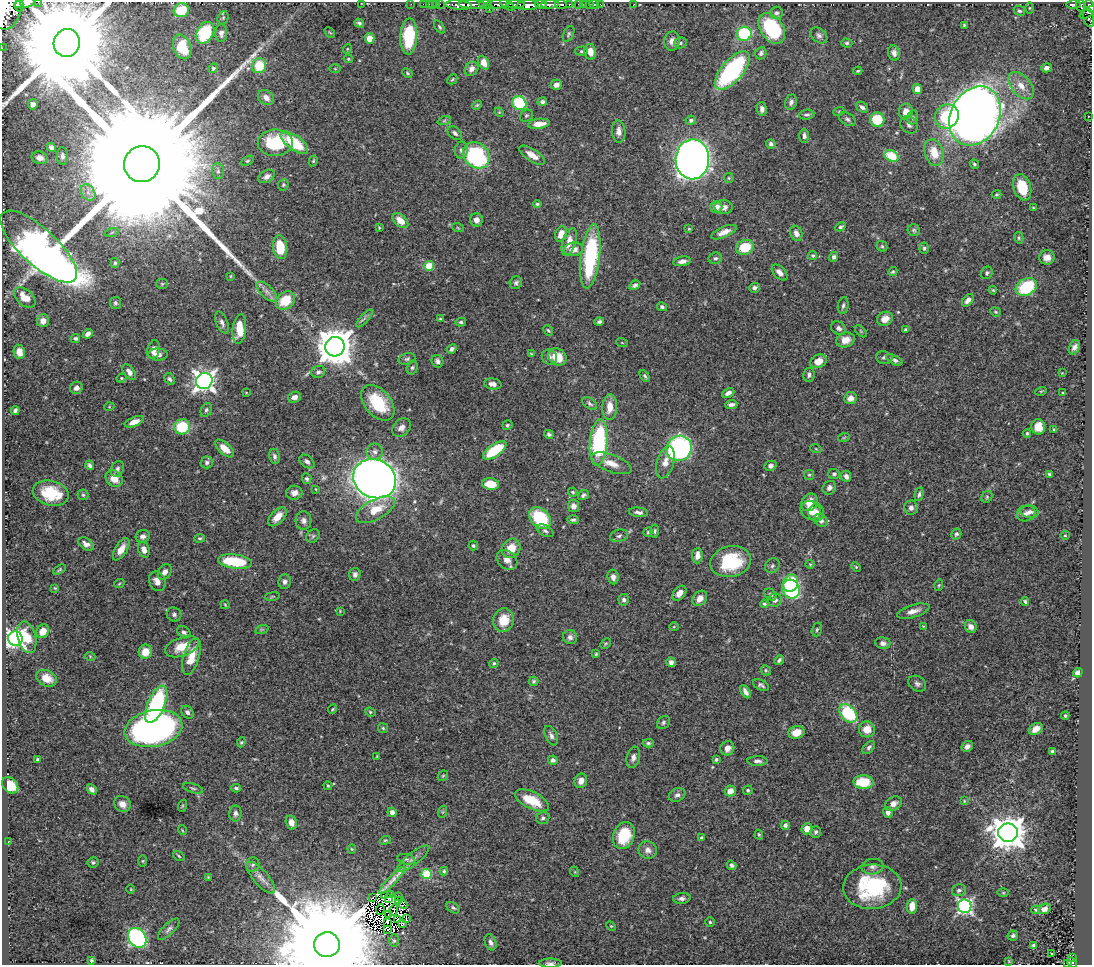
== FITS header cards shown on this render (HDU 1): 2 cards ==
NAXIS1  =                 1090
NAXIS2  =                  963

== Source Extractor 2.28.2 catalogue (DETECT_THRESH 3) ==
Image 1090 x 963 px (HDU 1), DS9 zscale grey, 1 PNG px = 1 image px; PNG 1094 x 967 px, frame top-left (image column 1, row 963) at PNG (2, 2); each listed source drawn as its Kron ellipse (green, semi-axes under 4 px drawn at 4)
Background 0.436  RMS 0.014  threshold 0.0412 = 3 sigma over >= 5 px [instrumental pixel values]
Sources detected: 487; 19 with non-positive FLUX_AUTO (blend fragments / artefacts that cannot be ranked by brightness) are neither listed nor drawn; the other 468 listed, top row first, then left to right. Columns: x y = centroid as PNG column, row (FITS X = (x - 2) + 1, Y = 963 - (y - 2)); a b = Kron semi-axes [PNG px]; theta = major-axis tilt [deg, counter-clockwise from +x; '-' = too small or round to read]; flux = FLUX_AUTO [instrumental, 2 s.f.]
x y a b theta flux
38 2 2 2 - 24
25 3 10 4 12 890
362 3 3 2 - 0.59
411 4 2 2 - 6.6
423 4 2 2 - 6.5
429 4 2 2 - 8
433 4 3 2 - 4.8
436 4 2 2 - 11
440 4 2 2 - 7.8
497 4 13 4 9 390
515 4 9 3 1 210
561 4 6 3 -3 140
569 4 3 3 - 93
579 4 3 3 - 25
583 4 2 2 - 4.3
589 4 2 2 - 5.4
594 4 5 3 - 0.71
600 4 2 2 - 5.3
634 4 2 2 - 0.51
1073 4 7 3 0 110
19 5 7 4 88 460
459 5 13 4 -5 660
472 5 13 3 -1 560
485 5 6 3 -4 53
507 5 8 4 -33 230
528 5 11 5 2 1300
541 5 6 3 -13 290
550 5 9 4 3 480
1081 6 7 4 -68 160
1090 6 7 3 -72 170
1030 8 5 4 - 0.88
489 9 2 2 - 13
7 10 19 14 74 3200
181 10 8 7 - 32
1019 11 6 5 - 1.7
776 13 6 6 - 2.4
1087 13 9 4 33 77
1089 17 10 5 -77 140
223 18 7 5 68 1.6
359 23 5 4 - 2
964 25 3 3 - 0.98
440 27 7 4 -54 1.6
772 28 17 11 -55 85
330 32 6 3 -44 0.92
205 33 12 8 59 54
221 33 9 6 86 3.7
568 34 9 5 64 1.9
744 34 7 7 - 62
819 35 9 6 -40 3.1
409 36 18 8 87 55
370 38 5 5 - 8.9
672 41 9 7 81 6
67 43 14 13 - 43000
680 43 6 5 - 2.2
847 43 6 4 -1 1.8
182 47 13 8 -67 26
2 48 2 2 - 4.8
347 49 5 3 - 0.81
581 51 6 4 2 1.5
590 52 8 6 -77 10
761 53 6 5 - 2.2
894 53 8 6 -74 3.8
348 59 5 4 - 1
484 63 7 5 -67 6.5
259 66 7 7 - 27
213 68 5 4 - 1.4
1046 68 5 4 - 3.4
335 69 6 4 -1 1
472 69 8 6 50 4.6
732 70 23 10 50 140
858 71 4 3 - 1.2
407 73 5 3 - 1.1
452 79 6 3 45 1
556 85 6 5 - 4.9
1021 86 16 9 -49 11
917 89 5 4 - 9.3
266 98 8 7 - 5.7
542 102 5 4 - 2.6
791 102 8 6 74 2.8
519 103 7 6 - 61
33 104 5 4 - 4
477 105 5 3 - 1
862 107 6 5 - 2.9
762 109 7 5 -81 4
839 111 5 3 - 0.93
906 111 8 7 - 8.6
499 112 5 4 - 0.94
807 115 7 5 5 2.1
526 116 7 5 36 1.7
947 116 12 11 - 50
975 116 31 24 62 1500
1088 116 2 2 - 0.84
913 117 7 5 72 2
847 119 9 6 -32 2.6
691 120 5 4 - 2
877 120 7 7 - 30
444 121 7 4 19 1.5
539 124 11 5 7 11
909 125 9 7 -46 3.6
619 132 11 6 -84 5.5
455 133 8 5 -42 2.6
804 136 7 4 -89 3
275 143 17 13 1 46
294 143 16 7 -36 40
771 144 5 4 - 2.4
51 147 4 4 - 3.1
461 150 8 6 81 3.2
934 152 14 9 -73 20
476 155 14 12 -42 130
532 155 14 6 -33 9.4
62 156 9 5 -85 3.1
891 156 7 5 -26 34
40 158 8 6 -16 4.7
692 159 20 17 87 1400
247 161 7 4 31 1.2
313 161 5 3 - 1.1
142 164 18 18 - 120000
974 164 5 4 - 1.3
218 171 8 5 -82 2.6
267 176 8 6 30 4.1
729 178 5 4 - 1.2
283 185 5 5 - 1.3
1022 187 13 8 -73 23
88 192 9 6 -55 4.9
996 195 5 3 - 1.1
537 204 4 4 - 1.1
716 207 6 5 - 8.2
724 207 9 7 -1 5.1
1033 208 3 2 - 0.79
476 220 6 6 - 6.8
400 221 9 6 -42 11
841 227 5 4 - 1.8
379 228 4 3 - 0.85
458 228 6 3 -19 0.96
689 229 4 3 - 0.82
914 230 6 6 - 1.7
112 232 7 4 19 1.5
724 232 13 5 23 7.1
796 233 8 6 -67 5.2
561 234 8 6 72 10
1019 238 6 4 -77 1.4
569 242 14 6 72 11
882 246 6 5 - 1.3
39 247 49 18 -43 1200
280 247 12 7 -83 25
745 247 9 7 21 32
924 248 6 4 87 1.7
574 249 9 6 7 7.6
590 256 32 9 83 97
813 256 4 4 - 1.8
834 257 5 4 - 2.6
1047 257 8 7 - 6.4
715 258 7 6 - 2.2
682 261 9 5 10 4.5
115 263 5 4 - 1.5
429 266 5 5 - 33
780 272 9 5 -45 5.5
893 272 5 4 - 1.1
987 273 6 5 - 2.1
230 276 3 2 - 0.81
516 283 7 6 - 2.3
162 284 5 5 - 1.3
635 285 6 4 30 2.2
1026 287 11 8 30 51
755 288 5 5 - 3.2
993 290 4 3 - 1
267 291 13 6 -43 4.9
25 297 12 8 -41 13
968 300 7 4 50 4.6
285 301 10 8 40 25
115 303 6 5 - 2
843 306 9 5 80 2.4
662 307 5 4 - 1.8
995 312 5 4 - 1.2
364 318 11 3 48 2.3
440 319 4 3 - 1.1
885 319 8 6 30 8.9
43 321 6 6 - 5.2
222 322 11 6 -67 3.6
461 322 5 4 - 1.6
599 322 5 3 - 2
839 328 8 6 -37 3.2
239 329 15 6 83 22
548 330 5 4 - 1.4
906 330 4 3 - 1.7
861 331 7 3 -45 0.95
88 334 5 4 - 4.4
75 338 5 4 - 1.8
845 340 9 7 20 9.4
622 343 6 4 -19 1.1
335 347 10 9 - 2500
1074 347 7 5 62 3.7
452 349 5 4 - 3.1
153 350 9 6 75 5.8
19 352 7 5 -80 6.9
158 354 9 6 -1 5.5
531 354 3 3 - 0.81
549 357 8 7 - 3.5
557 357 9 8 - 19
884 357 8 6 -9 2.7
407 359 8 5 15 2.2
894 360 9 4 -27 2.7
437 361 6 5 - 2.9
819 361 9 6 28 8.7
412 368 7 5 73 1.8
129 372 9 5 -52 4.5
318 372 7 6 - 3.1
1062 373 3 3 - 0.58
809 375 7 5 80 2.8
645 376 6 4 -59 1.6
121 378 5 4 - 1.1
170 379 6 4 -56 2
204 381 8 8 - 600
493 384 9 5 -8 4.4
76 388 6 6 - 3.7
1041 391 5 3 - 0.87
246 392 4 2 - 0.64
728 393 6 4 26 4.1
1063 393 3 2 - 0.67
294 397 7 5 17 4.3
850 398 6 6 - 5.6
378 403 20 13 -50 42
590 404 8 5 -34 2.2
731 404 6 3 6 3.2
109 407 5 3 - 0.75
610 407 13 7 86 12
15 410 4 3 - 2.1
206 410 7 5 63 2.1
134 422 10 4 22 8.5
507 425 5 4 - 1.4
182 427 8 7 - 37
1038 427 7 7 - 11
401 428 10 8 42 5.1
1054 429 3 3 - 1
1027 433 4 3 - 1.3
549 434 5 4 - 2.1
844 437 6 3 20 0.97
599 443 23 9 85 110
225 448 11 6 -42 11
679 448 13 12 - 180
816 449 6 3 -19 0.88
495 450 14 6 34 46
375 452 8 8 - 4.4
274 456 8 5 -81 2.4
307 461 8 5 -40 2.9
207 462 6 6 - 2.5
665 462 16 8 73 8.9
611 463 21 8 -20 12
90 465 5 3 - 2.2
770 466 6 5 - 3.1
117 469 8 6 60 2.7
834 474 6 5 - 2.2
1049 474 4 3 - 1.4
809 475 5 5 - 1.4
846 476 6 5 - 3.5
114 478 9 7 -43 10
307 479 5 4 - 2
375 479 22 19 -26 960
491 484 8 6 -8 18
829 488 7 6 - 3.6
316 489 4 3 - 0.68
573 492 5 4 - 1.3
51 493 18 12 -14 35
294 493 8 7 - 4.8
919 494 7 4 78 2
83 495 5 5 - 1.5
583 495 6 4 37 2.1
987 497 6 5 - 1.6
809 502 9 7 57 11
574 506 6 5 - 4.8
911 508 7 6 - 3.8
375 510 21 10 28 21
811 510 10 9 - 12
638 512 9 5 -6 3.3
1030 512 9 6 -10 3.2
816 513 9 8 - 6.4
1026 514 9 7 19 4.1
277 517 11 6 47 12
540 518 13 9 -45 53
573 520 6 4 -1 1.8
821 520 7 5 -37 3.7
304 521 9 8 - 4.2
545 531 9 5 -29 2.7
655 531 6 4 84 1.6
648 532 4 4 - 1.3
956 534 5 4 - 1.9
1065 535 4 4 - 0.93
143 536 7 6 - 3.9
313 536 7 6 - 1.9
619 536 9 6 17 3.1
200 538 5 4 - 1.5
86 544 9 5 -33 5.6
473 545 5 4 - 1.7
511 548 10 8 54 15
121 549 12 6 58 8.1
144 550 8 5 -71 5.9
697 556 8 5 86 7
507 560 11 8 -41 7
235 562 17 7 -7 48
731 562 20 15 11 58
810 564 4 4 - 1.1
772 566 8 6 48 2.2
856 567 5 4 - 1.1
60 570 7 4 32 1.2
165 572 8 6 55 4.2
355 574 6 5 - 2.6
613 577 7 5 -82 4
157 581 10 8 -68 6.7
285 582 7 6 - 2.9
791 583 9 7 67 40
119 584 5 3 - 0.86
939 585 6 4 73 1.2
55 588 4 3 - 0.85
791 589 10 8 -53 99
679 593 8 5 49 6.5
771 595 7 5 -46 1.8
272 596 7 3 9 1
700 598 8 6 50 8.4
624 600 6 5 - 2.7
775 600 7 6 - 3.5
1025 602 4 3 - 1.5
764 604 4 3 - 1.2
225 605 4 3 - 0.91
340 611 4 3 - 0.74
913 611 17 6 16 6.9
174 614 7 7 - 2.4
503 620 12 10 75 18
923 626 4 3 - 0.8
674 627 4 3 - 0.78
971 627 6 6 - 6
262 629 7 4 18 1.2
817 629 7 5 73 1.7
43 631 7 6 - 8.5
184 632 7 5 -32 2.6
27 637 16 9 -75 21
570 637 7 7 - 3.6
15 639 7 7 - 430
883 643 7 6 - 3.5
606 644 6 4 45 1.1
182 647 18 9 20 17
145 652 7 6 - 13
596 654 4 4 - 1.2
90 656 5 3 - 0.85
192 656 19 8 74 18
779 660 5 3 - 2
671 662 5 4 - 3.6
494 663 5 4 - 1.6
766 670 5 4 - 1.3
1078 673 5 4 - 4.3
47 678 10 8 -26 11
534 681 5 5 - 1.7
917 684 9 7 -31 3
761 685 8 5 -25 2.3
745 692 7 4 -61 3.5
156 704 20 8 67 100
333 709 5 3 - 1.1
187 712 7 5 -48 2.9
370 712 5 4 - 1.2
848 713 11 7 -45 64
1065 716 4 4 - 1.4
663 722 7 6 - 2
383 728 5 4 - 1.2
153 729 29 18 11 380
867 729 8 8 - 12
1036 729 7 5 29 7.9
796 732 8 6 15 12
551 736 10 5 -64 3.4
241 742 5 4 - 1.1
648 743 5 4 - 1.7
967 746 6 5 - 4
869 747 8 5 48 2.4
727 748 7 6 - 7.3
1052 751 4 3 - 1.9
377 756 4 4 - 0.91
633 757 11 6 77 3.8
37 759 3 3 - 1.3
716 759 4 3 - 1.4
553 760 5 4 - 2.3
757 761 10 5 -1 3.2
443 776 6 4 44 1.3
581 781 7 6 - 5.4
863 782 10 7 -2 32
10 785 9 7 -45 22
328 786 4 3 - 0.99
193 788 10 4 -17 2.1
236 788 5 3 - 1.7
92 789 6 4 -45 3.4
748 790 5 4 - 1.4
730 791 5 5 - 8
677 795 8 6 24 3.1
532 800 18 8 -26 27
964 801 4 3 - 0.82
122 804 9 7 -42 6.3
893 804 9 6 33 4.7
182 806 6 4 71 1.1
392 812 4 4 - 4.6
442 812 6 4 71 1.3
888 812 5 5 - 4
235 813 8 6 -87 3
543 818 6 6 - 2.3
291 823 7 5 -75 6.9
785 825 4 4 - 2.6
807 829 6 5 - 9.4
182 830 5 3 - 0.76
816 832 6 5 - 1.9
1008 833 10 9 - 1700
759 835 5 3 - 1.2
624 836 14 10 69 39
701 838 4 3 - 1.6
385 840 5 4 - 1.2
8 841 3 3 - 0.91
352 849 4 4 - 0.94
648 850 9 8 - 5
179 856 6 4 -38 1.3
406 859 9 5 -13 2.3
413 859 20 6 38 6
143 861 5 3 - 0.85
93 862 5 5 - 1.5
253 865 7 6 - 2.4
731 865 5 4 - 2.4
873 867 11 7 6 4.2
444 871 4 4 - 1.9
575 872 5 3 - 0.76
427 874 5 5 - 59
208 877 4 3 - 0.82
261 878 20 7 -49 7.3
392 880 18 3 47 6.2
872 887 29 22 4 85
131 889 5 3 - 0.74
959 890 7 6 - 2.6
1003 893 6 4 0 0.95
391 895 3 2 - 1.1
385 896 2 2 - 0.84
398 897 3 2 - 0.26
372 898 2 2 - 0.42
389 898 3 2 - 0.87
682 898 9 5 7 3.2
398 901 4 2 - 1.3
403 904 4 2 - 0.89
912 906 7 5 84 12
965 906 7 6 - 240
453 908 7 5 -37 2
380 909 5 2 - 0.7
1045 909 6 5 - 5.7
394 910 6 2 74 0.79
1035 910 4 3 - 0.88
388 915 4 2 - 1.5
406 919 2 2 - 0.38
398 920 3 2 - 1.4
387 922 3 3 - 0.63
710 922 5 4 - 1.4
403 923 3 2 - 0.6
611 926 5 3 - 0.9
169 929 14 5 45 3.4
388 930 3 2 - 1.1
1013 935 5 5 - 2.2
137 938 11 8 -53 190
394 940 6 5 - 1.5
491 942 8 5 -68 3.4
327 945 13 12 - 45000
1033 945 4 4 - 1.8
1052 954 3 3 - 1.2
1073 957 3 3 - 12
91 960 3 3 - 1.1
1009 961 4 2 - 0.8
1072 962 6 4 -48 69
550 963 11 4 0 2.8
1068 963 4 3 - 27
At the frame edge (FLAGS 8, measured only in part): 10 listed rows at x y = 38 2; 25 3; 1090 6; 7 10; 1089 17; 2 48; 327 945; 1072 962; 550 963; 1068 963
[19 non-positive-flux detections neither listed nor drawn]